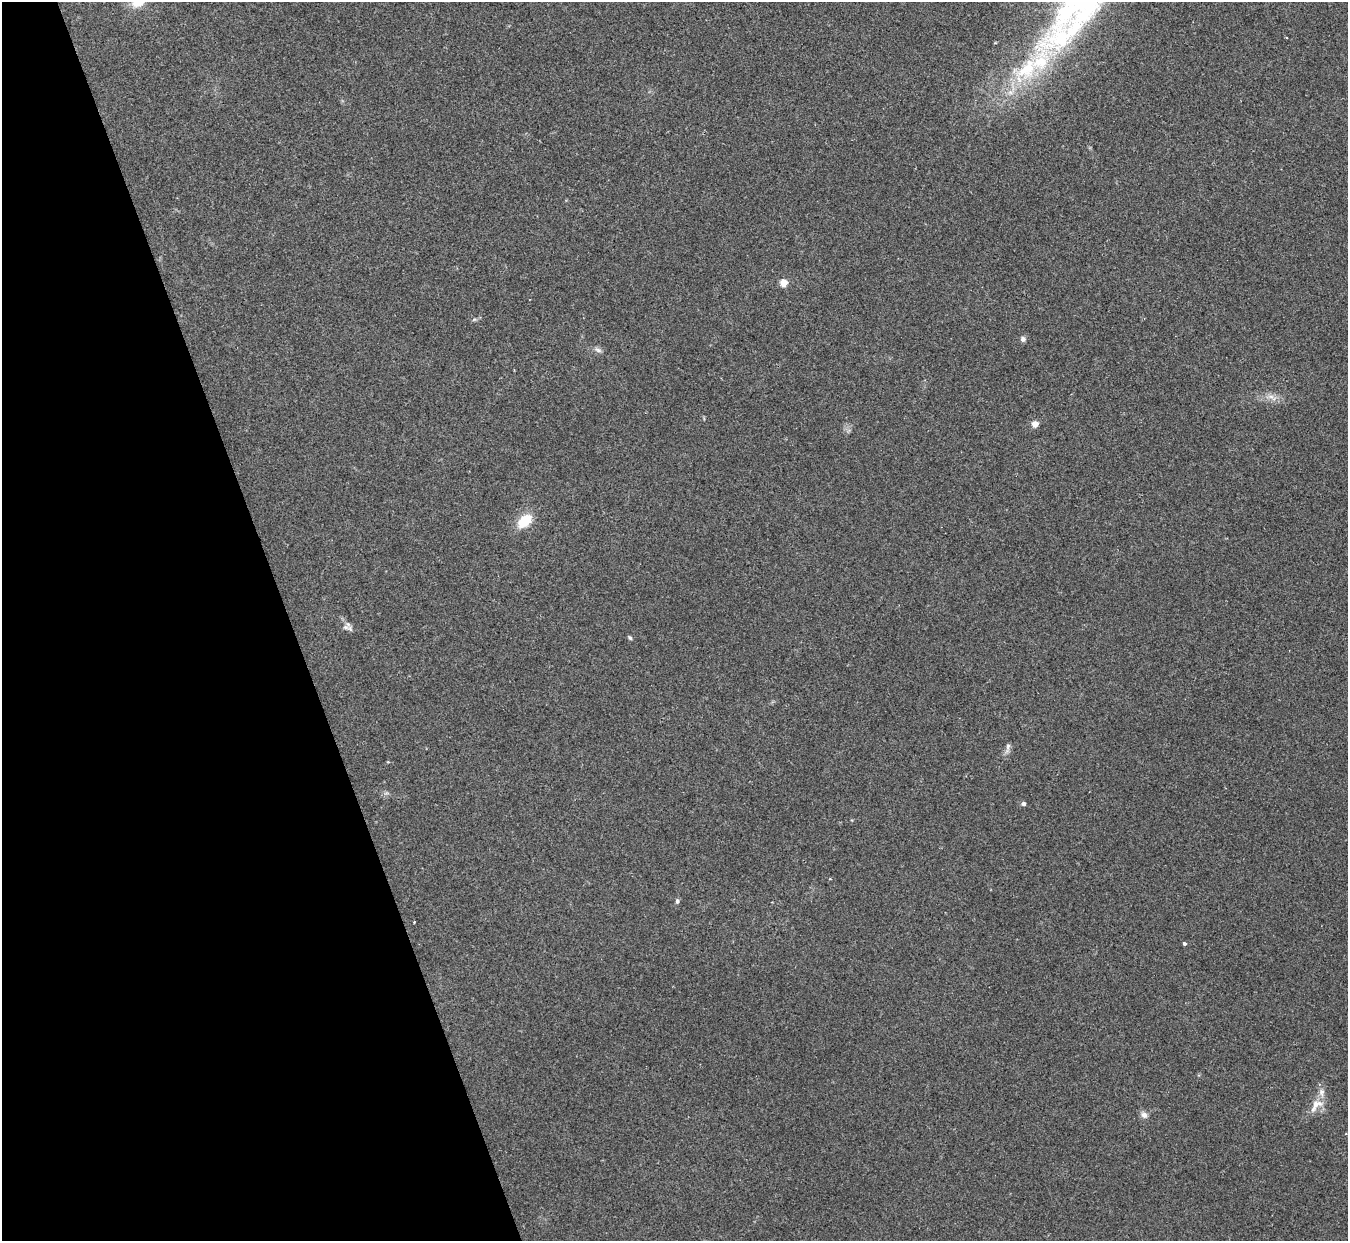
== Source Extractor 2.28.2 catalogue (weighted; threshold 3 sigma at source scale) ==
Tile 5 of 4 x 4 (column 1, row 2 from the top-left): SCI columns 1-1346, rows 2622-3860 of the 5386 x 5370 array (HDU 1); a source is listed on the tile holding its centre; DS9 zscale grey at full resolution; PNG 1350 x 1243 px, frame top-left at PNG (2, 2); no overlay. Shown black and unused: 21% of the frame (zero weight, under 2 of 3 exposures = <1% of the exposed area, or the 3 px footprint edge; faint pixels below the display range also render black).
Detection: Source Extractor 2.28.2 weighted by HDU 2 'WHT'; one run over the whole footprint, this tile lists its part. Background 0.0766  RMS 0.0068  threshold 0.0306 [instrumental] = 3 sigma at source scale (4.5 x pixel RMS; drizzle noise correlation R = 1.50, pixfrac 1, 0.05/0.05 arcsec/px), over >= 5 px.
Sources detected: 19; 2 inside a brighter listed object's ellipse — not listed separately; the other 17 listed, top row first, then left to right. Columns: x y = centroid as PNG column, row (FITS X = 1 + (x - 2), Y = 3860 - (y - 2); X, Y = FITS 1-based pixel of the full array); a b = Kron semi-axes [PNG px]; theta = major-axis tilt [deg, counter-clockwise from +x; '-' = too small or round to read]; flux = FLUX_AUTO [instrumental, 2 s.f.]
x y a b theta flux
995 43 3 3 - 0.68
1034 64 175 34 46 140
784 283 5 5 - 15
1023 339 6 6 - 2.3
598 350 11 5 -26 2.2
1271 397 8 5 -1 2.5
1035 424 4 4 - 13
525 520 16 10 40 18
346 627 10 7 -3 2.8
630 638 6 4 -60 1
1008 747 14 5 80 2.4
1023 804 4 4 - 2.3
677 901 6 4 74 1.5
414 922 3 3 - 0.83
1184 944 4 4 - 1.1
1316 1105 25 11 47 8.8
1144 1115 9 7 -45 3.1
Isophote crosses this tile's border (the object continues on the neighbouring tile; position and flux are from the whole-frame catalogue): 1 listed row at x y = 1034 64